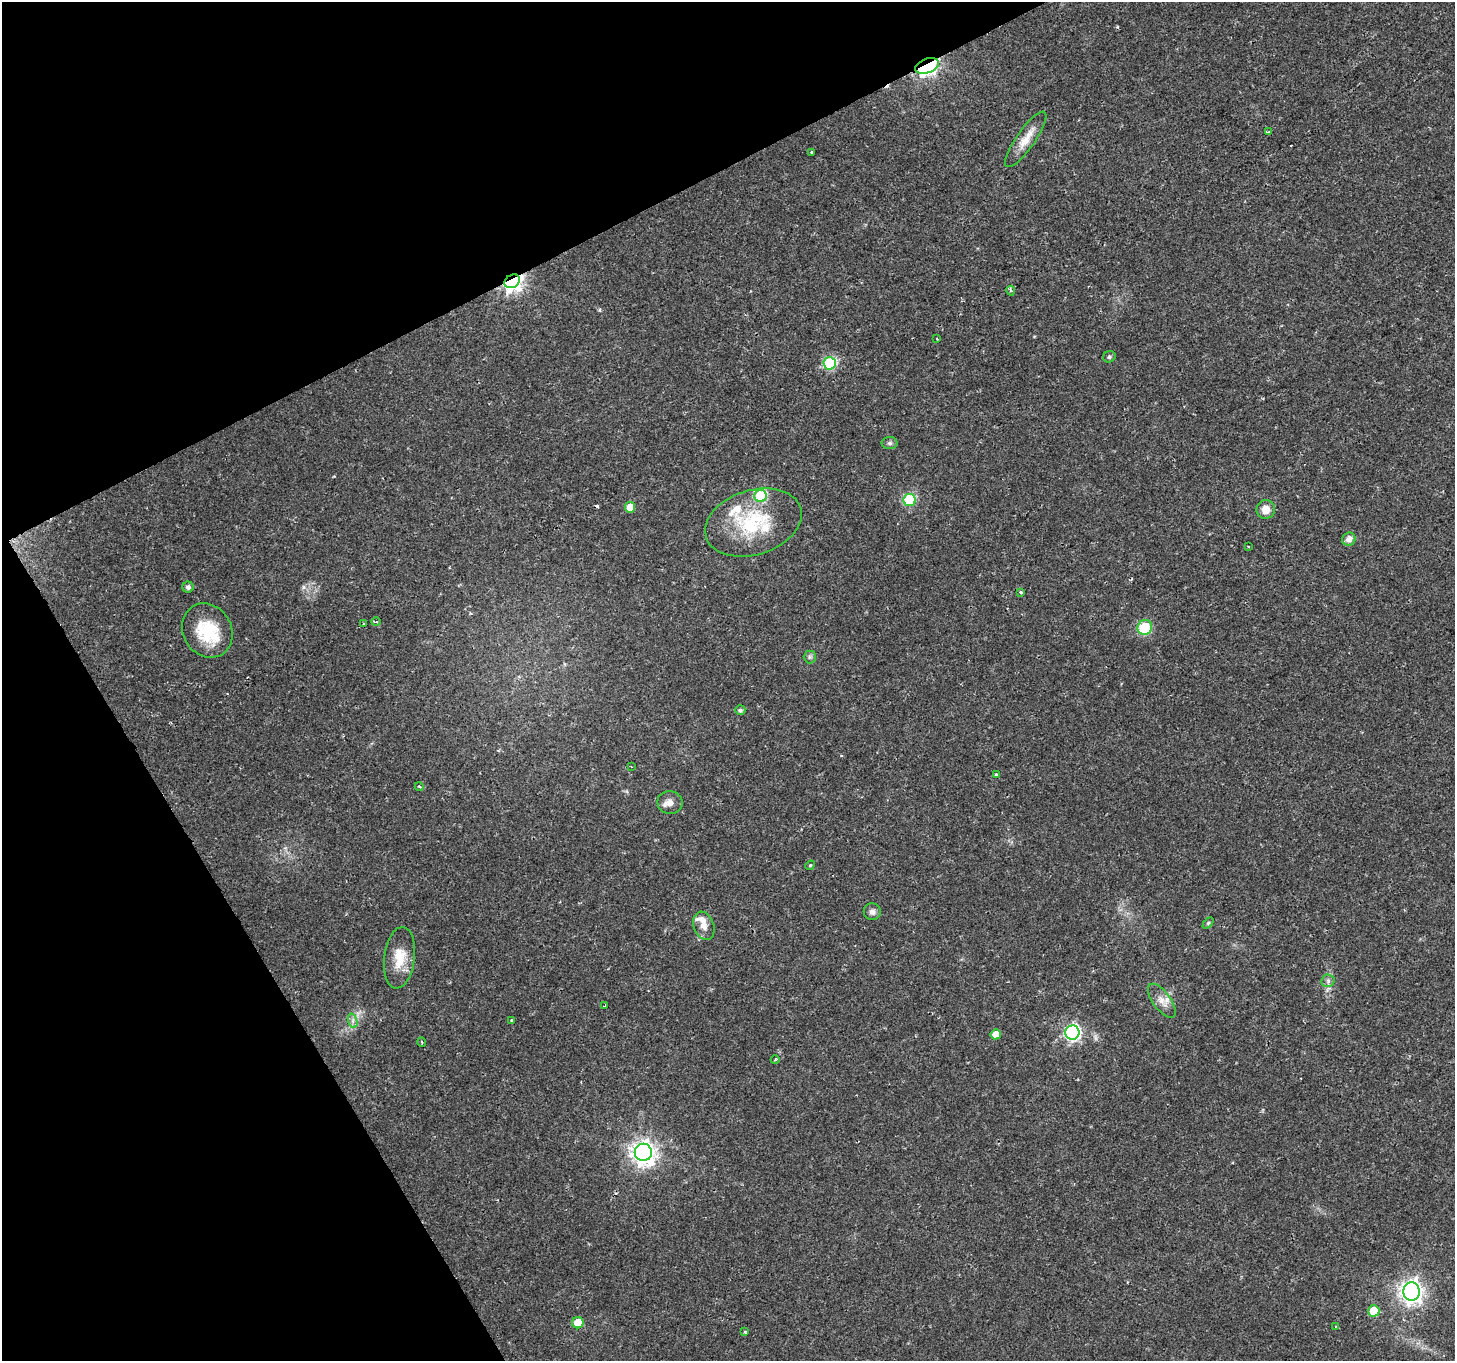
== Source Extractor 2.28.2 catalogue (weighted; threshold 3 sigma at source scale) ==
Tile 5 of 4 x 4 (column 1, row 2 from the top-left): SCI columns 1-1453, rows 2825-4183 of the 5817 x 5709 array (HDU 1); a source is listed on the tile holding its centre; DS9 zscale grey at full resolution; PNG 1457 x 1363 px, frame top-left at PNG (2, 2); each listed source drawn as its Kron ellipse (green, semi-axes under 4 px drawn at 4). Shown black and unused: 25% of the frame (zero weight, under 2 of 3 exposures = <1% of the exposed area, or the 3 px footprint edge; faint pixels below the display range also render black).
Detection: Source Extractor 2.28.2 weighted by HDU 2 'WHT'; one run over the whole footprint, this tile lists its part. Background 0.0332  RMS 0.0032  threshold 0.0143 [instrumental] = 3 sigma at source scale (4.5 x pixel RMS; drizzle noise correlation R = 1.50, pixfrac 1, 0.0396/0.0396 arcsec/px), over >= 5 px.
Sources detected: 57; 4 cosmic-ray / hot-pixel residue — neither listed nor drawn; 4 inside a brighter listed object's ellipse — not listed separately; the other 49 listed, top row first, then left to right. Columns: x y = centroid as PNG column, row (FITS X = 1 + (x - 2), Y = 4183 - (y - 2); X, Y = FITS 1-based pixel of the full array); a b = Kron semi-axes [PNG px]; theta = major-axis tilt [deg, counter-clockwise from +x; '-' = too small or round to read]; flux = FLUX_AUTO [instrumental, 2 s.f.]
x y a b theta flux
927 66 12 7 21 34
1269 132 4 2 - 0.59
1026 139 33 9 55 5
812 152 3 3 - 0.6
512 281 8 6 31 150
1011 291 5 4 - 0.59
937 339 3 2 - 0.28
1109 357 6 5 - 0.72
830 363 6 6 - 31
890 443 8 6 0 0.78
761 496 6 6 - 28
910 500 6 6 - 25
630 507 5 5 - 4.3
1266 509 9 9 - 3.2
753 523 50 32 17 24
1349 539 7 6 - 2.1
1248 547 3 2 - 0.25
188 587 5 5 - 0.99
1021 592 4 3 - 0.47
376 622 4 3 - 0.34
364 624 4 3 - 0.49
1145 627 7 7 - 13
207 630 28 24 -58 14
810 657 6 6 - 0.71
740 710 5 4 - 0.73
631 766 3 2 - 0.25
996 775 4 3 - 0.71
419 786 4 3 - 0.4
670 802 12 11 - 2.3
810 865 5 4 - 0.35
872 912 8 8 - 1.4
1208 923 6 4 46 0.46
704 926 14 10 -70 2.6
399 958 31 15 83 7.2
1328 981 6 6 - 0.9
1162 1001 20 9 -53 3.1
605 1006 3 3 - 0.54
512 1020 3 3 - 1.1
353 1021 7 4 -72 0.98
1072 1033 7 7 - 76
996 1034 5 5 - 3.3
422 1042 5 3 - 0.29
775 1060 4 3 - 0.29
643 1152 8 8 - 260
1411 1292 9 8 - 230
1374 1311 5 5 - 8.7
578 1323 5 5 - 5.8
1336 1326 4 2 - 0.25
745 1332 4 3 - 0.38
Overlapping masked pixels (flux is a lower limit): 2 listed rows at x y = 927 66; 512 281